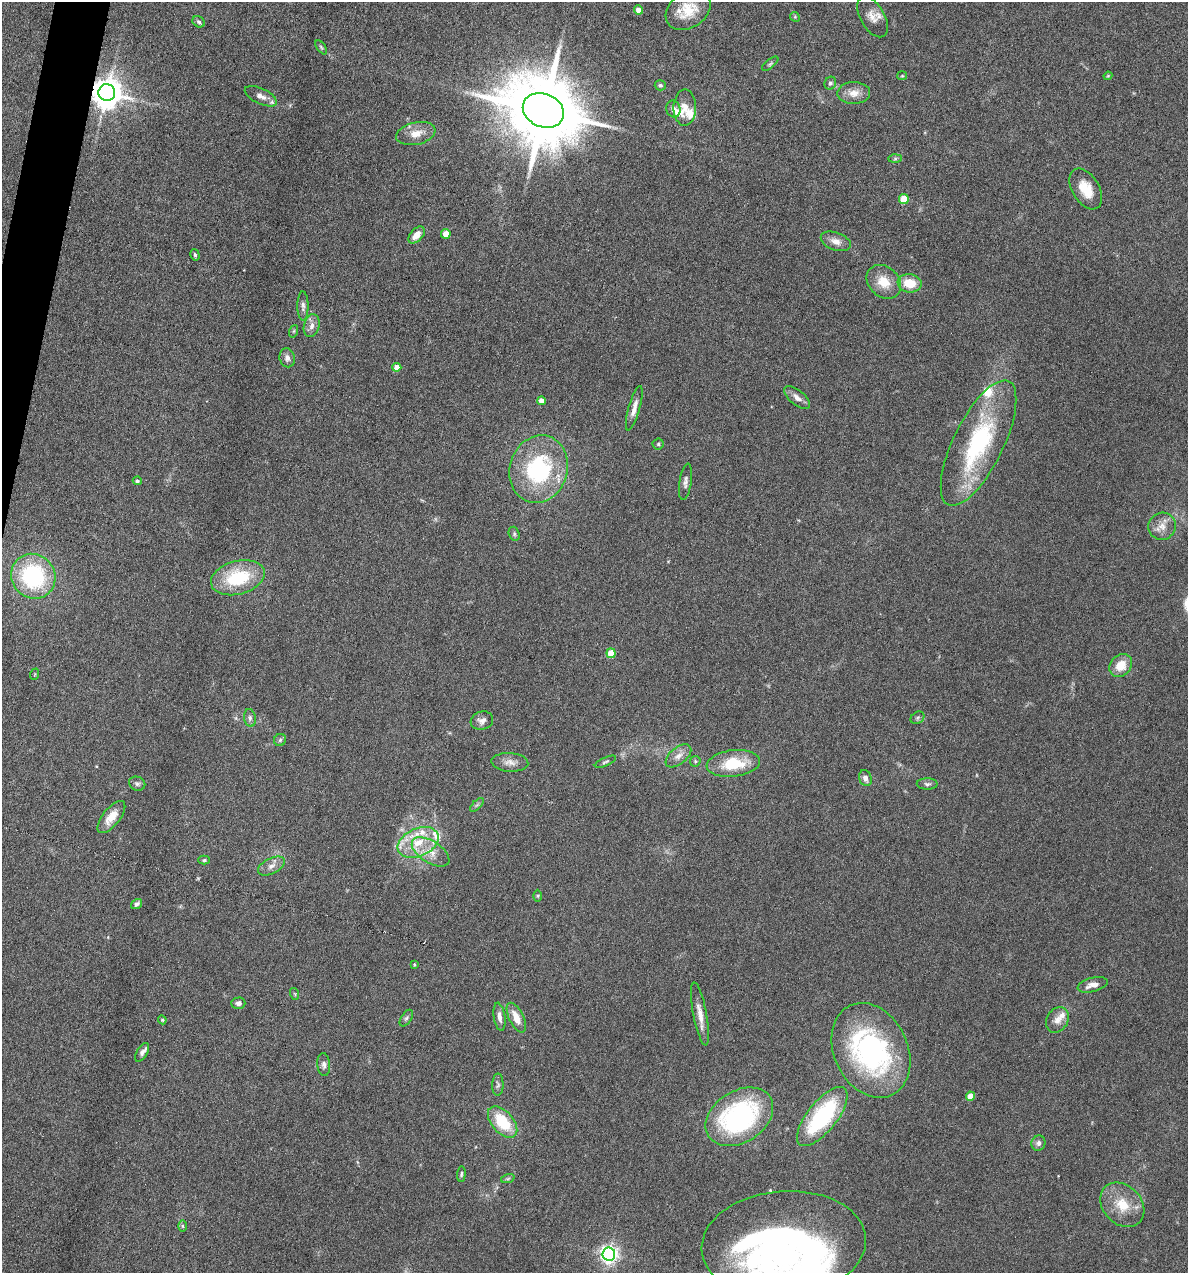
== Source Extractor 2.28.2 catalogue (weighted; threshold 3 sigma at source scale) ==
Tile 11 of 4 x 4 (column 3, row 3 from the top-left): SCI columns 2492-3677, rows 1272-2542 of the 5105 x 5085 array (HDU 1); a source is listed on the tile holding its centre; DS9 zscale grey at full resolution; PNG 1190 x 1275 px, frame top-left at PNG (2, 2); each listed source drawn as its Kron ellipse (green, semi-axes under 4 px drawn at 4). Shown black and unused: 1% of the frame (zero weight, under 4 of 8 exposures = <1% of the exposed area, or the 3 px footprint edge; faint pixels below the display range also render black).
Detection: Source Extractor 2.28.2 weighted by HDU 2 'WHT'; one run over the whole footprint, this tile lists its part. Background 0.207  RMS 0.0064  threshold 0.0261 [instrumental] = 3 sigma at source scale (4.09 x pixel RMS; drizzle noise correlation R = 1.36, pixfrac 0.8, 0.05/0.05 arcsec/px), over >= 5 px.
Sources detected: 104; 2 inside a brighter object's white glare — neither listed nor drawn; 10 inside a brighter listed object's ellipse — not listed separately; the other 92 listed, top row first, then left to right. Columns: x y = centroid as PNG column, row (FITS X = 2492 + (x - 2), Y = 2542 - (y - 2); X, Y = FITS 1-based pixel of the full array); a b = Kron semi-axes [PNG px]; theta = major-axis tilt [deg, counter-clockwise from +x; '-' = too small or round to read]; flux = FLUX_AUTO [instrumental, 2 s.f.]
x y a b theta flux
638 10 4 4 - 4.9
688 10 24 18 35 15
795 17 5 4 - 0.66
873 17 22 12 -60 6.4
199 22 6 5 - 1.3
321 47 8 4 -55 0.99
770 64 10 4 39 1.1
902 76 5 4 - 0.64
1108 76 4 3 - 0.6
830 83 6 5 - 1.6
660 85 5 5 - 1
107 93 8 8 - 1100
854 93 16 11 2 6.3
261 96 17 8 -25 4.3
685 108 18 11 89 7.2
673 109 8 7 - 3.5
543 110 21 16 -23 7900
416 134 20 11 13 7.5
895 159 6 4 1 1
1086 189 22 13 -59 13
904 199 5 5 - 20
446 234 4 4 - 8.6
417 235 10 6 48 6
836 241 16 9 -20 4.7
195 255 6 4 -73 0.88
884 282 19 15 -41 12
910 283 12 9 -9 12
303 306 15 5 -89 2.4
312 326 11 7 76 3.5
294 331 6 4 71 0.82
287 358 9 7 -77 2.7
397 367 4 4 - 6.1
797 397 15 7 -40 3.8
541 401 4 4 - 4.9
634 408 23 5 74 4.7
978 443 69 25 64 77
658 444 5 5 - 0.91
539 469 34 29 72 67
137 481 4 4 - 1.3
685 482 18 6 82 2.7
1162 526 14 13 - 6.1
514 534 7 5 -71 1.2
33 576 23 21 -49 63
238 578 27 16 15 34
611 653 5 4 - 17
1121 665 12 10 46 10
35 674 6 3 71 0.61
250 718 9 6 -81 1.9
917 718 7 5 37 1.2
482 721 11 9 17 2.9
280 740 6 6 - 1.1
678 756 15 8 40 4.4
695 761 5 5 - 0.84
510 762 18 9 -4 4.6
605 762 11 4 24 1.4
733 763 27 13 7 24
865 778 8 6 -72 3
137 784 8 7 - 1.7
927 784 10 5 -1 1.8
477 805 9 3 45 1
111 817 19 8 51 8.1
418 842 21 14 24 17
431 852 21 11 -33 9.6
204 860 6 4 1 0.9
271 866 14 7 27 3.8
538 896 6 4 -90 0.73
137 904 6 4 36 1.8
414 964 3 3 - 0.59
1093 985 15 7 15 4.9
295 994 6 3 -71 0.67
238 1003 7 5 1 2
700 1014 32 6 -79 6.9
499 1017 14 5 -81 3.3
406 1018 9 5 57 1.2
516 1018 16 7 -65 8.4
162 1020 4 4 - 0.7
1057 1020 13 10 59 4.9
871 1050 49 37 -65 120
142 1052 10 5 58 2.2
324 1065 11 6 -87 2.4
498 1085 11 5 89 1.6
971 1096 4 4 - 9.5
822 1116 36 14 51 63
739 1117 36 26 32 97
503 1122 18 10 -48 24
1038 1143 7 7 - 2.1
461 1174 7 4 84 1.1
508 1178 7 4 20 1.1
1122 1205 25 19 -46 16
182 1226 6 4 -89 0.82
784 1244 82 53 5 320
609 1254 6 6 - 260
Overlapping masked pixels (flux is a lower limit): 1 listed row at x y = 107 93
Isophote crosses this tile's border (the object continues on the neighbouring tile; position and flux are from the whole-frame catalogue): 1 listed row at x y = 784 1244